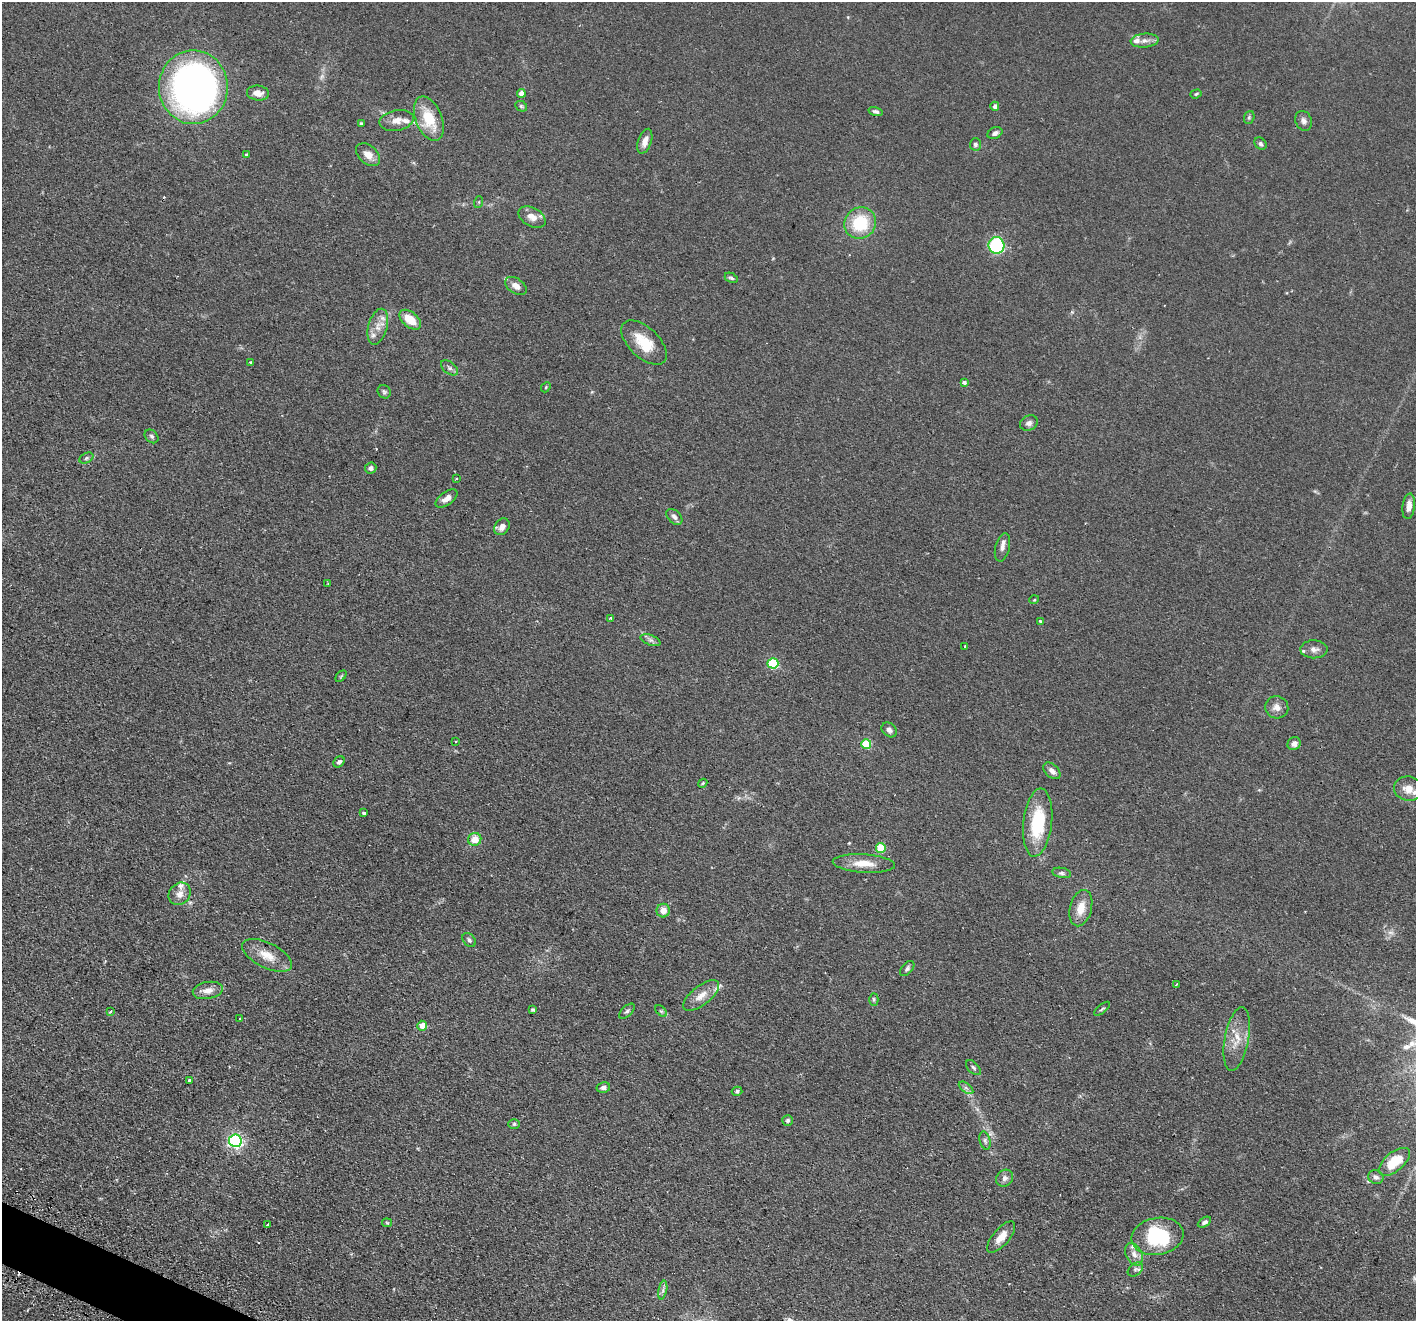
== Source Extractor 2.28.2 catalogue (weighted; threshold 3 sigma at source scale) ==
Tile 7 of 4 x 4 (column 3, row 2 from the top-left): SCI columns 2874-4287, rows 2812-4130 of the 5744 x 5759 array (HDU 1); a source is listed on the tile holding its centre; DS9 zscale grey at full resolution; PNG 1418 x 1323 px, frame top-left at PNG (2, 2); each listed source drawn as its Kron ellipse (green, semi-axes under 4 px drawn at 4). Shown black and unused: <1% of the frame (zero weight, under 2 of 3 exposures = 4% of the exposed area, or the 3 px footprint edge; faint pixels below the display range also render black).
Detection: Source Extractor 2.28.2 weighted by HDU 2 'WHT'; one run over the whole footprint, this tile lists its part. Background 0.0769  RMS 0.0066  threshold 0.0296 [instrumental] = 3 sigma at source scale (4.5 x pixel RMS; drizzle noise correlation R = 1.50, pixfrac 1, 0.05/0.05 arcsec/px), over >= 5 px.
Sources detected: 119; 2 too faint to see at this stretch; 1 inside a brighter object's white glare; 4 cosmic-ray / hot-pixel residue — neither listed nor drawn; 7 inside a brighter listed object's ellipse — not listed separately; the other 105 listed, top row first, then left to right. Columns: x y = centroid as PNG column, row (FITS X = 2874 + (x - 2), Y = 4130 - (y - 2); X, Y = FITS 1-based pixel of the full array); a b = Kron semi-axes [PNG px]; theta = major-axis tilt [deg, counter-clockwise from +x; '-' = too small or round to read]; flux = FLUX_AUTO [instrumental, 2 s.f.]
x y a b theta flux
1145 41 14 7 5 3.8
193 87 37 34 -90 350
258 93 11 7 -6 4.6
521 93 4 4 - 6.3
1196 94 6 4 18 0.84
521 106 6 5 - 1
995 106 4 4 - 2.1
876 111 7 4 -14 1.6
1249 117 6 5 - 1
429 119 23 13 -68 21
397 120 17 10 11 5.7
1304 121 10 8 -67 2.7
361 124 3 3 - 1
995 133 8 5 24 2.4
645 141 13 6 71 4.6
975 144 6 5 - 1.8
1260 144 7 5 -45 1.4
246 154 3 3 - 0.87
368 155 14 9 -41 5.7
479 202 6 4 71 0.73
532 217 15 9 -29 6
860 223 16 15 - 29
996 245 8 8 - 55
731 278 7 4 -26 1.3
516 286 12 7 -34 4.5
410 320 12 7 -40 11
378 327 18 9 75 6.7
644 343 28 15 -44 17
250 362 4 4 - 0.75
449 368 10 5 -38 1.9
964 382 4 3 - 2.8
546 387 5 4 - 0.75
384 392 7 6 - 1.3
1029 423 9 7 27 2.5
152 436 8 6 -44 1.6
86 458 7 5 27 1.2
371 468 6 5 - 2.1
456 479 4 2 - 0.61
446 498 13 6 37 4.4
1409 506 13 6 83 5.1
674 517 9 6 -46 2.5
502 527 9 7 54 4.1
1002 547 14 7 77 3.3
328 583 4 2 - 0.47
1034 600 5 3 - 0.55
610 618 4 4 - 0.6
1040 621 3 3 - 1.1
651 640 10 5 -21 2
965 646 3 3 - 0.99
1314 649 13 9 -2 3.6
773 663 5 5 - 50
341 676 6 4 45 0.8
1277 707 11 11 - 4.3
889 730 8 6 -42 2.2
456 741 2 2 - 0.62
866 744 5 5 - 25
1294 744 7 6 - 3.3
339 762 6 5 - 1.6
1052 771 10 6 -43 3
703 783 5 3 - 0.72
1408 789 14 12 -10 7.3
363 813 4 3 - 1.8
1038 823 34 14 83 33
475 839 6 6 - 8.2
881 848 5 5 - 23
864 863 31 9 -3 10
1062 873 9 5 -10 1.6
180 894 12 10 51 4.8
1081 908 18 11 75 8.7
663 911 7 6 - 5.9
469 940 8 6 -47 1.5
267 955 27 12 -26 11
907 969 9 5 49 1.6
1176 985 3 2 - 1.1
208 990 15 8 10 5
701 996 21 9 38 7.6
874 999 6 4 -88 1
1102 1009 9 3 39 1
532 1010 4 4 - 1.2
627 1011 9 5 44 1.4
661 1011 7 4 -44 1.1
110 1012 4 3 - 0.56
240 1018 3 2 - 0.49
422 1026 5 5 - 6.5
1237 1039 32 12 80 12
973 1068 9 5 -46 1.4
189 1080 3 3 - 2.6
603 1087 7 5 11 2
966 1088 8 4 -37 1.5
737 1091 5 4 - 1.4
788 1120 5 5 - 1.2
514 1124 6 5 - 0.96
235 1141 6 6 - 160
985 1141 9 5 -74 1.6
1394 1162 18 9 40 14
1376 1177 8 6 -30 2.1
1005 1178 9 8 - 2.7
1204 1222 7 4 31 1.7
387 1223 5 4 - 0.66
268 1225 3 3 - 3
1158 1236 26 18 10 42
1001 1237 19 8 50 6.8
1134 1254 12 8 -63 3.9
1135 1269 8 6 41 1.7
663 1290 9 4 78 1.7
Isophote crosses this tile's border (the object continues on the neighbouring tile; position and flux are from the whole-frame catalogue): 1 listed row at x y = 1408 789